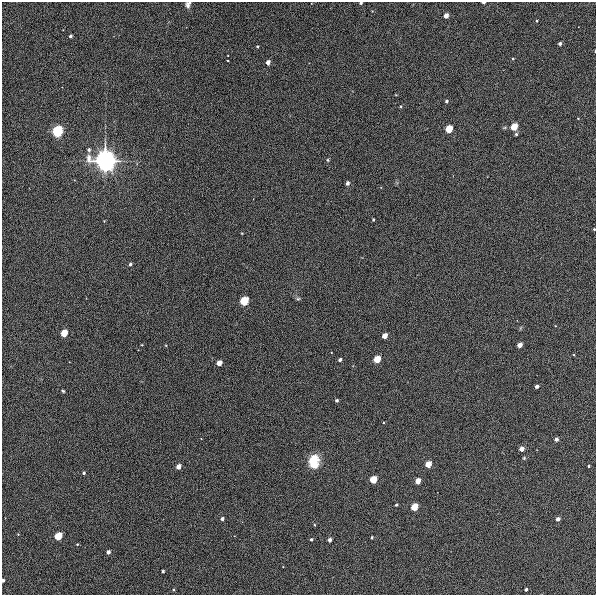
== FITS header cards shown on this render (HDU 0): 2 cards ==
NAXIS1  =                  594
NAXIS2  =                  593

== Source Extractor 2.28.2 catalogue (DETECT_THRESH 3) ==
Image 594 x 593 px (HDU 0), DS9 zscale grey, 1 PNG px = 1 image px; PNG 598 x 597 px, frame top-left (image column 1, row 593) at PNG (2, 2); no overlay
Background 488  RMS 9.5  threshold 28.4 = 3 sigma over >= 5 px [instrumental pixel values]
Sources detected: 63; all 63 listed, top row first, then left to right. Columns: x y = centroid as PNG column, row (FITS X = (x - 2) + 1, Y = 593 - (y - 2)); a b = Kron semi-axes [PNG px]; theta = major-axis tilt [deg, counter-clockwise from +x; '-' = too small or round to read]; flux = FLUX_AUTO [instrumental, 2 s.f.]
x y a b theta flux
483 2 3 2 - 2.5e+03
361 3 3 3 - 1.1e+03
188 4 8 6 65 2.1e+03
446 16 4 3 - 7.7e+03
537 21 3 3 - 5.8e+02
70 36 3 3 - 1.6e+03
560 44 3 3 - 2.2e+03
257 46 3 3 - 8.5e+02
513 59 4 3 - 6.2e+02
268 62 4 3 - 4.8e+03
396 95 4 3 - 4.0e+02
447 101 3 3 - 1.4e+03
401 106 4 3 - 5.7e+02
578 118 3 3 - 4.2e+02
514 127 4 4 - 3.0e+04
449 129 4 4 - 4.1e+04
57 132 5 4 - 2.1e+05
516 134 3 3 - 1.1e+03
89 150 4 4 - 1.7e+03
328 160 4 4 - 7.0e+02
105 161 14 5 89 2.2e+06
347 183 3 3 - 3.1e+03
373 220 3 3 - 7.9e+02
104 221 3 3 - 4.0e+02
594 229 3 3 - 6.3e+02
130 264 3 3 - 1.7e+03
298 299 5 5 - 9.5e+02
244 301 4 4 - 7.4e+04
64 333 4 4 - 2.6e+04
384 336 4 4 - 1.0e+04
142 345 3 2 - 3.9e+02
519 345 4 3 - 6.9e+03
377 359 4 4 - 3.3e+04
340 360 3 3 - 2.7e+03
219 363 4 4 - 9.5e+03
537 386 3 3 - 2.8e+03
63 391 3 3 - 7.7e+02
337 400 3 3 - 1.8e+03
556 439 3 3 - 3.1e+03
522 449 4 4 - 6.5e+03
524 458 4 4 - 6.6e+02
314 461 13 9 87 1.5e+04
428 465 4 4 - 1.8e+04
588 466 3 3 - 8.8e+02
178 467 4 4 - 8.3e+03
84 473 3 3 - 1.2e+03
373 480 4 4 - 3.2e+04
418 481 4 4 - 1.2e+04
396 505 3 3 - 9.8e+02
414 507 4 4 - 2.7e+04
222 519 3 3 - 2.3e+03
558 519 4 3 - 4.0e+03
314 525 3 3 - 5.5e+02
58 536 4 4 - 4.2e+04
372 537 3 3 - 9.6e+02
311 539 3 3 - 1.1e+03
329 540 3 3 - 3.7e+03
77 544 4 3 - 5.5e+02
108 552 4 3 - 2.9e+03
163 571 3 3 - 1.3e+03
3 580 3 3 - 2.3e+03
174 590 4 3 - 5.5e+02
526 590 3 3 - 1.8e+03
At the frame edge (FLAGS 8, measured only in part): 5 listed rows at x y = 483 2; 361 3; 188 4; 594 229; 3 580